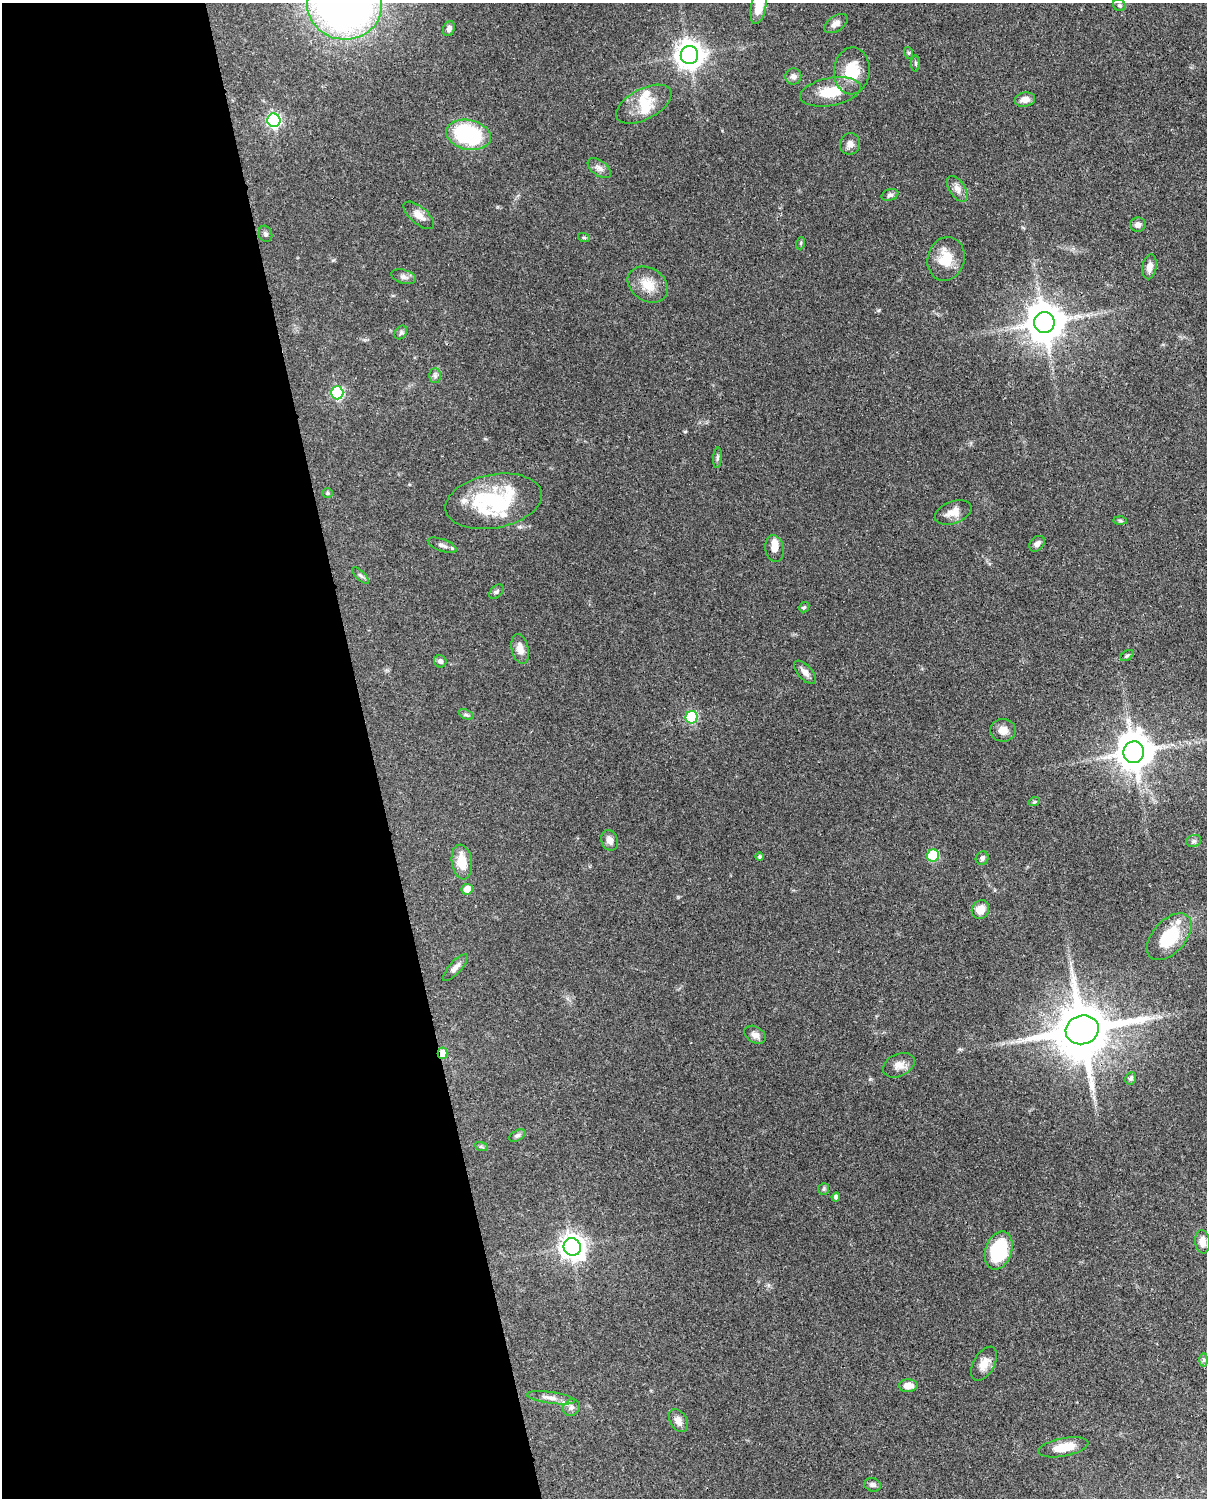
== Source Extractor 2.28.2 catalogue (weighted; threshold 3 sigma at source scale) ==
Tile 5 of 4 x 3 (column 1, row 2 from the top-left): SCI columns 90-1294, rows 1763-3258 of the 5002 x 4908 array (HDU 1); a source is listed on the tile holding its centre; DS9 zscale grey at full resolution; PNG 1209 x 1500 px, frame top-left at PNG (2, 3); each listed source drawn as its Kron ellipse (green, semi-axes under 4 px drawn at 4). Shown black and unused: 31% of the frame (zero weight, under 3 of 4 exposures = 7% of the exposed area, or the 3 px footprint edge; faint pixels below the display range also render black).
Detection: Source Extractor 2.28.2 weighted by HDU 2 'WHT'; one run over the whole footprint, this tile lists its part. Background 0.101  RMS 0.004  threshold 0.0182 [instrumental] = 3 sigma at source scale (4.5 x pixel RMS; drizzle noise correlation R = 1.50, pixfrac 1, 0.05/0.05 arcsec/px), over >= 5 px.
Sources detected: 90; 1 long thin detection or spike segment (spike, bleed or trail) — neither listed nor drawn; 7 inside a brighter listed object's ellipse — not listed separately; the other 82 listed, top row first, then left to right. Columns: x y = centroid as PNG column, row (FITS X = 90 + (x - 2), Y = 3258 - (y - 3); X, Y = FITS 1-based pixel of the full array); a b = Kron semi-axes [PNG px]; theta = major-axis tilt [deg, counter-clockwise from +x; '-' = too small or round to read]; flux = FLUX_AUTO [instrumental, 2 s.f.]
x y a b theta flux
345 4 37 35 -8 270
759 5 19 7 78 7.1
1119 5 7 5 -32 0.76
836 23 13 7 34 2.3
449 28 8 5 67 1.3
909 53 6 4 -71 0.47
689 55 9 8 - 480
916 64 8 4 -89 0.61
852 71 23 17 86 12
793 76 8 8 - 1.6
830 92 31 14 11 11
1025 100 10 7 10 2.8
644 104 30 15 28 8.9
274 120 7 6 - 76
469 135 23 15 -12 38
850 144 11 10 - 2.2
599 168 13 7 -36 2
957 189 14 8 -57 2.6
890 195 9 5 19 1.1
419 215 19 8 -39 3.4
1138 225 8 7 - 1.7
265 234 8 6 -71 1
584 238 6 4 -19 0.52
801 243 6 3 72 0.49
946 259 22 18 75 8.8
1149 267 12 7 80 2.6
404 277 13 7 -15 1.7
648 285 21 16 -33 7.3
1044 322 10 10 - 1200
401 333 7 5 54 0.75
435 376 7 6 - 1
337 393 6 6 - 47
717 458 10 4 85 0.88
327 493 5 5 - 0.56
494 501 49 26 11 37
953 512 19 11 20 4.1
1120 521 6 4 -2 0.63
1037 544 9 6 47 1.7
442 545 15 6 -20 1.9
774 549 13 9 -81 3.4
360 575 10 4 -44 1
496 592 8 5 44 0.96
804 607 6 4 43 0.61
520 649 15 8 -77 3.5
1127 655 7 4 35 0.69
440 661 6 6 - 1.3
805 672 14 7 -47 2.2
466 714 8 4 -22 0.8
692 717 6 6 - 38
1003 730 13 11 2 3.5
1134 752 11 10 - 990
1034 802 6 3 18 0.47
610 840 10 8 -68 2.5
1194 841 8 6 19 1
933 855 6 6 - 26
759 857 4 4 - 0.67
982 858 7 6 - 1.2
462 862 17 10 -81 7.3
467 889 5 5 - 4.7
980 910 9 8 - 4.6
1169 937 28 16 48 17
455 968 17 6 48 2.2
1082 1030 16 14 15 2900
755 1035 11 8 -32 2.3
442 1053 6 5 - 5.9
899 1065 16 11 25 3.5
1131 1078 6 5 - 1.2
517 1136 9 5 28 0.9
481 1146 7 4 -20 0.75
824 1189 6 5 - 0.71
836 1197 4 4 - 1.1
1202 1242 12 7 -85 3.2
572 1247 9 8 - 360
999 1250 20 13 72 28
1204 1360 6 4 88 0.71
984 1364 18 10 59 4.3
908 1386 9 6 2 3.9
551 1398 24 5 -8 3.1
571 1408 9 8 - 1.6
678 1421 12 8 -61 2.8
1063 1447 25 9 11 8.1
872 1485 8 6 -18 1.4
Overlapping masked pixels (flux is a lower limit): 3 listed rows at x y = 1044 322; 1082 1030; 442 1053
Isophote crosses this tile's border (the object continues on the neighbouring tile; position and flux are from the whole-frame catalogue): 2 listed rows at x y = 345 4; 759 5